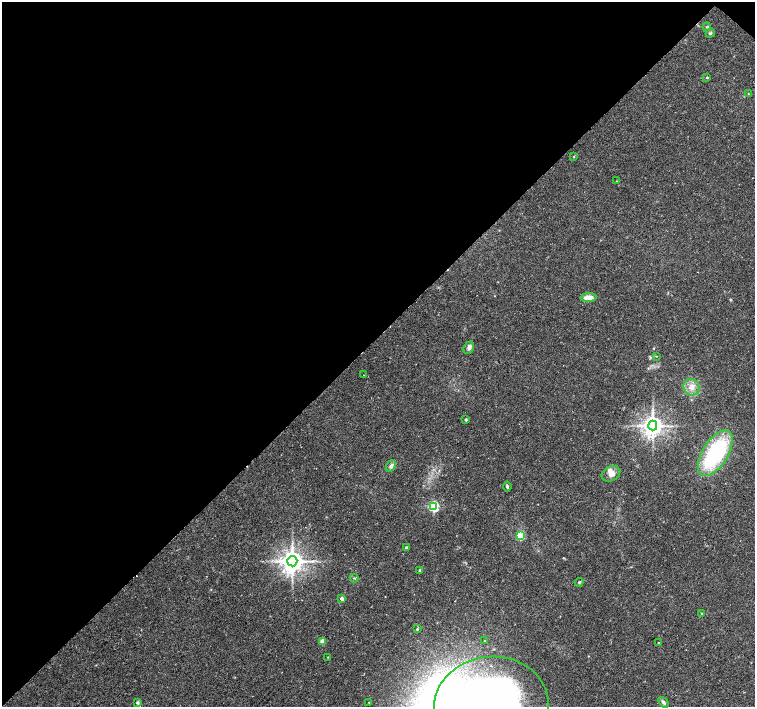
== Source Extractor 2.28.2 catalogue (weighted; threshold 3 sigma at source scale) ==
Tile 2 of 4 x 4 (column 2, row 1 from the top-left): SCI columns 1506-3010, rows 4391-5799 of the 6026 x 6026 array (HDU 1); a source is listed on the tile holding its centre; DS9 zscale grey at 2 x 2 block average (1 PNG px = mean of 2 x 2 image px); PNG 757 x 709 px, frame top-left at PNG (2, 2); each listed source drawn as its Kron ellipse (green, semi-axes under 4 px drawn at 4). Shown black and unused: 48% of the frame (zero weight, under 2 of 3 exposures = <1% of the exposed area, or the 3 px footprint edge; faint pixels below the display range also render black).
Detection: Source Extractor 2.28.2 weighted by HDU 2 'WHT'; one run over the whole footprint, this tile lists its part. Background 0.0334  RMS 0.0036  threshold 0.0161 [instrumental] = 3 sigma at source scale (4.5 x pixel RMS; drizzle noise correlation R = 1.50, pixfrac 1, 0.0396/0.0396 arcsec/px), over >= 5 px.
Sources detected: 40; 2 inside a brighter object's white glare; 2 cosmic-ray / hot-pixel residue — neither listed nor drawn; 1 inside a brighter listed object's ellipse — not listed separately; the other 35 listed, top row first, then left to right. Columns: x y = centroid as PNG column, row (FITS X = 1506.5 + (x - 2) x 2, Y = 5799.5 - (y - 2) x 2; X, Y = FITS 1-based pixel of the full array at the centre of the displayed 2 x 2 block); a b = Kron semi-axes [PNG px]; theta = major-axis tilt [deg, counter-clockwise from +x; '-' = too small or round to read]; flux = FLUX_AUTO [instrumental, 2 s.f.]
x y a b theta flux
707 27 4 2 - 0.57
710 33 4 3 - 1.1
707 77 3 3 - 0.8
748 94 3 2 - 0.47
574 157 2 2 - 0.56
616 181 2 2 - 0.39
589 298 8 4 6 9.2
469 348 6 5 - 2.2
656 356 3 2 - 0.39
363 375 2 2 - 0.7
691 387 8 7 - 6.8
466 420 3 2 - 1.2
653 426 5 4 - 670
715 453 25 12 57 83
391 466 6 4 57 2.5
611 474 10 7 27 5.1
507 486 5 3 - 1.3
434 506 4 3 - 90
520 535 3 3 - 44
406 547 3 3 - 0.86
292 561 5 5 - 870
420 571 3 3 - 1.9
354 578 4 2 - 0.78
579 582 4 3 - 0.96
342 599 3 2 - 5.4
701 613 3 2 - 0.48
417 629 3 3 - 1.1
322 641 3 2 - 12
485 641 2 2 - 1
658 643 3 2 - 0.51
328 657 3 2 - 0.36
369 702 2 2 - 0.49
664 702 6 3 -49 2
137 703 3 3 - 1.9
491 705 57 49 5 400
Isophote crosses this tile's border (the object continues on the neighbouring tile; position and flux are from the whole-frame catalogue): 1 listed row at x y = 491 705
Diffuse or blended objects may show on this block-average render without a row.